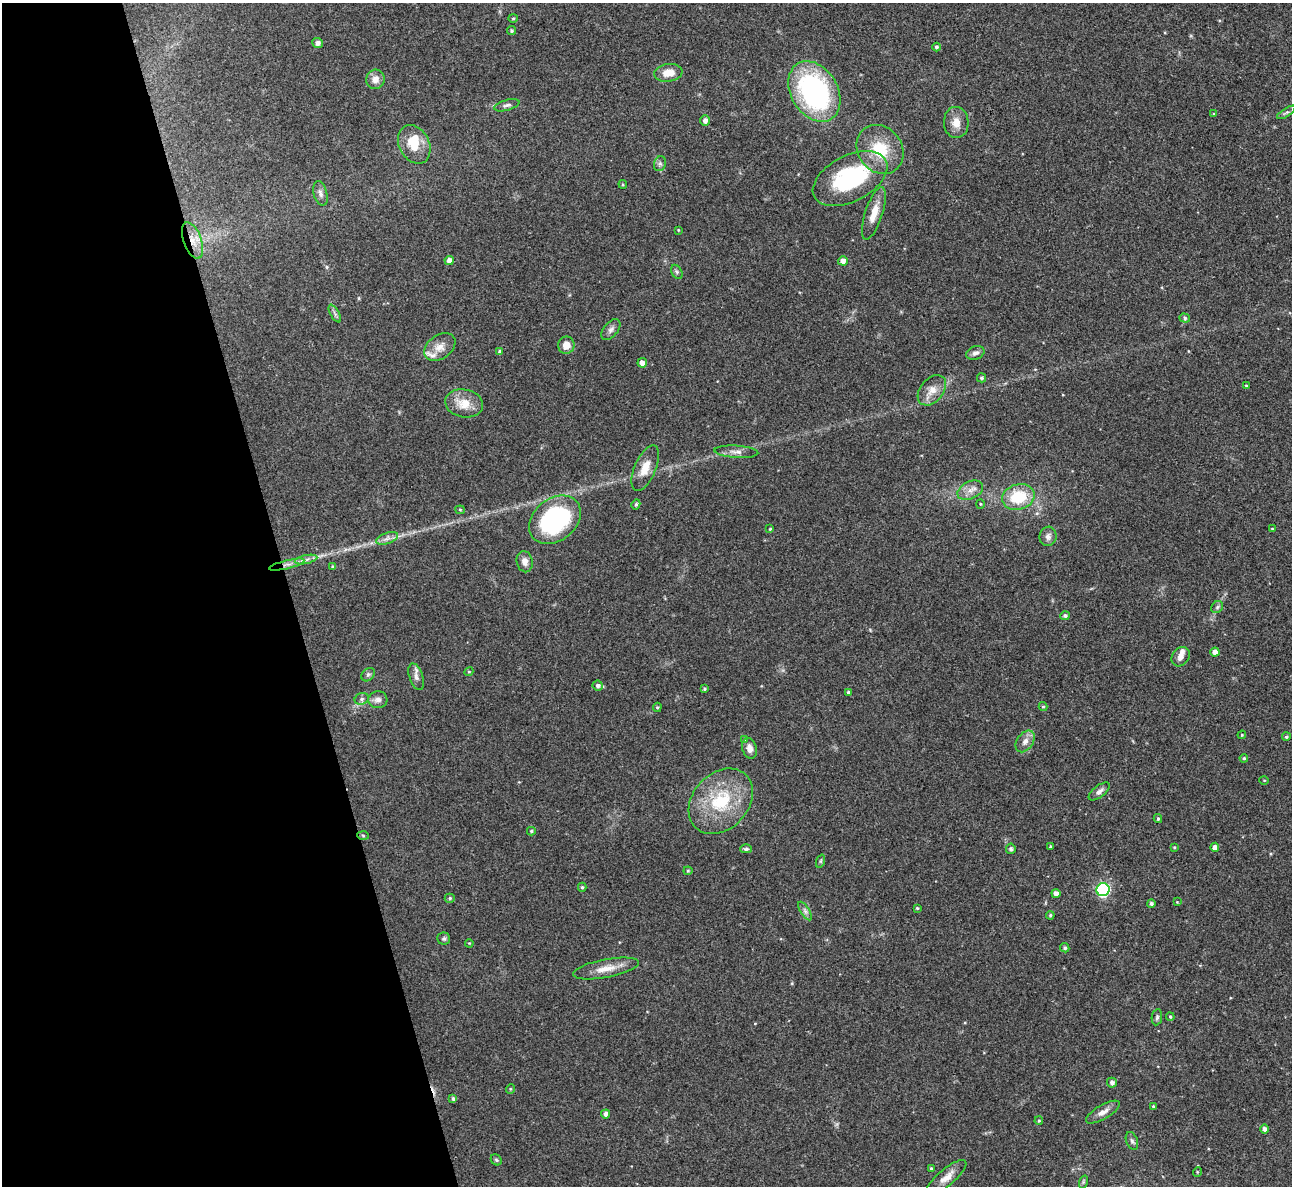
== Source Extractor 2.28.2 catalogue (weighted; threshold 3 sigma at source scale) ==
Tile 5 of 4 x 4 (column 1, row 2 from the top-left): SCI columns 1-1290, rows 2512-3695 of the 5158 x 5143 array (HDU 1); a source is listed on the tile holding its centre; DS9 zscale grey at full resolution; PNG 1294 x 1188 px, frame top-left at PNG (2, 3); each listed source drawn as its Kron ellipse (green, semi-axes under 4 px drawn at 4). Shown black and unused: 22% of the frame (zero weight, under 3 of 4 exposures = <1% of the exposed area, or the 3 px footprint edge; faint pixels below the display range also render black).
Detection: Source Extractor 2.28.2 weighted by HDU 2 'WHT'; one run over the whole footprint, this tile lists its part. Background 0.072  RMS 0.0054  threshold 0.0245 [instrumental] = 3 sigma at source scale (4.5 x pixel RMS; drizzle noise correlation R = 1.50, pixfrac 1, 0.05/0.05 arcsec/px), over >= 5 px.
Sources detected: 119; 1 cosmic-ray / hot-pixel residue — neither listed nor drawn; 4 inside a brighter listed object's ellipse — not listed separately; the other 114 listed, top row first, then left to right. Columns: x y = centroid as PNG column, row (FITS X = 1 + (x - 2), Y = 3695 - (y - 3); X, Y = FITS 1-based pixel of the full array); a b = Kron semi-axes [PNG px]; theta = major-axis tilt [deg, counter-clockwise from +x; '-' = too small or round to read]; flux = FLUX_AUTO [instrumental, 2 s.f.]
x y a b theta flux
513 18 5 4 - 0.61
512 31 4 4 - 0.88
318 43 5 5 - 2.1
936 47 4 4 - 1.1
668 73 14 9 8 6.9
375 79 10 9 - 4
814 92 32 23 -59 98
507 105 13 5 15 1.8
1286 112 10 4 32 1.2
1214 114 3 3 - 0.75
705 120 5 5 - 2.4
956 122 15 12 -87 5.9
414 144 20 15 -62 12
880 149 26 22 -53 20
660 164 8 6 70 1.5
850 179 40 23 27 60
623 184 4 3 - 0.57
320 193 12 6 -74 2.3
874 213 27 8 72 7.6
678 230 4 3 - 0.4
192 240 19 9 -70 7.3
449 260 4 4 - 3.1
843 261 5 4 - 3.4
677 272 7 5 -61 1.1
335 314 10 4 -60 1.4
1185 318 5 4 - 0.8
611 330 12 7 49 2.2
566 345 9 8 - 5.3
440 347 17 12 34 5.7
500 351 3 3 - 1.1
975 353 9 6 21 2.2
642 363 5 4 - 2.7
981 378 4 4 - 0.97
1246 385 3 3 - 0.55
932 390 17 11 50 6.2
464 403 19 14 -12 9.6
736 452 22 6 -4 3.4
645 468 24 10 67 8.4
970 490 13 8 25 4.1
1018 497 16 12 15 21
636 504 5 4 - 1
980 504 4 4 - 0.58
460 510 4 4 - 0.59
555 520 28 21 39 78
770 529 4 3 - 0.56
1272 529 4 3 - 0.5
1048 536 10 8 81 2.6
387 538 11 5 19 2.4
306 560 11 4 12 2.2
525 562 11 8 -77 3.2
287 565 18 4 14 3.6
333 567 4 3 - 1
1217 607 6 5 - 1
1065 616 5 4 - 1.4
1215 652 4 4 - 3.7
1181 657 10 8 52 3.1
469 672 4 4 - 0.63
368 675 7 6 - 1.3
416 677 14 6 -72 2.8
598 686 5 5 - 1.5
705 689 4 3 - 0.71
849 692 4 4 - 1.2
362 699 7 5 21 1.5
378 700 9 8 - 2.8
657 707 5 4 - 0.7
1043 707 4 4 - 0.68
1242 735 4 4 - 0.64
1286 737 4 4 - 0.87
745 739 4 4 - 0.5
1025 741 12 8 54 3.5
750 748 10 7 -75 3.6
1244 758 4 4 - 0.95
1264 780 5 3 - 0.41
1099 791 12 6 38 2.3
721 801 36 27 47 33
1158 819 4 3 - 0.87
531 831 4 4 - 0.82
363 835 6 4 -3 0.78
1050 846 4 3 - 0.52
1174 847 4 3 - 0.54
1215 847 4 4 - 3.2
746 849 6 4 1 1
1011 849 5 5 - 1.1
821 861 7 4 71 0.84
688 871 4 4 - 0.62
582 887 4 4 - 0.73
1103 890 6 6 - 75
1056 893 4 4 - 3.2
450 898 5 4 - 0.96
1177 902 4 4 - 0.44
1151 903 4 4 - 1.3
917 908 4 4 - 0.69
805 911 11 4 -58 1.8
1050 915 4 3 - 0.72
444 939 6 6 - 1
469 943 4 3 - 0.43
1065 948 5 4 - 0.95
606 968 33 9 11 8.1
1157 1017 8 5 80 1.1
1170 1017 4 3 - 0.7
1112 1083 5 4 - 1.9
510 1089 5 3 - 0.49
453 1099 4 4 - 1.1
1153 1106 3 3 - 0.61
1103 1112 19 7 30 3.9
606 1114 4 4 - 2
1039 1121 4 3 - 0.71
1265 1129 4 4 - 2.3
1132 1141 9 5 -69 1.5
496 1160 6 5 - 0.87
931 1168 3 3 - 0.63
1197 1172 5 3 - 0.47
946 1177 25 8 40 5.6
1083 1182 7 4 72 0.81
Overlapping masked pixels (flux is a lower limit): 2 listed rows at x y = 192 240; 287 565